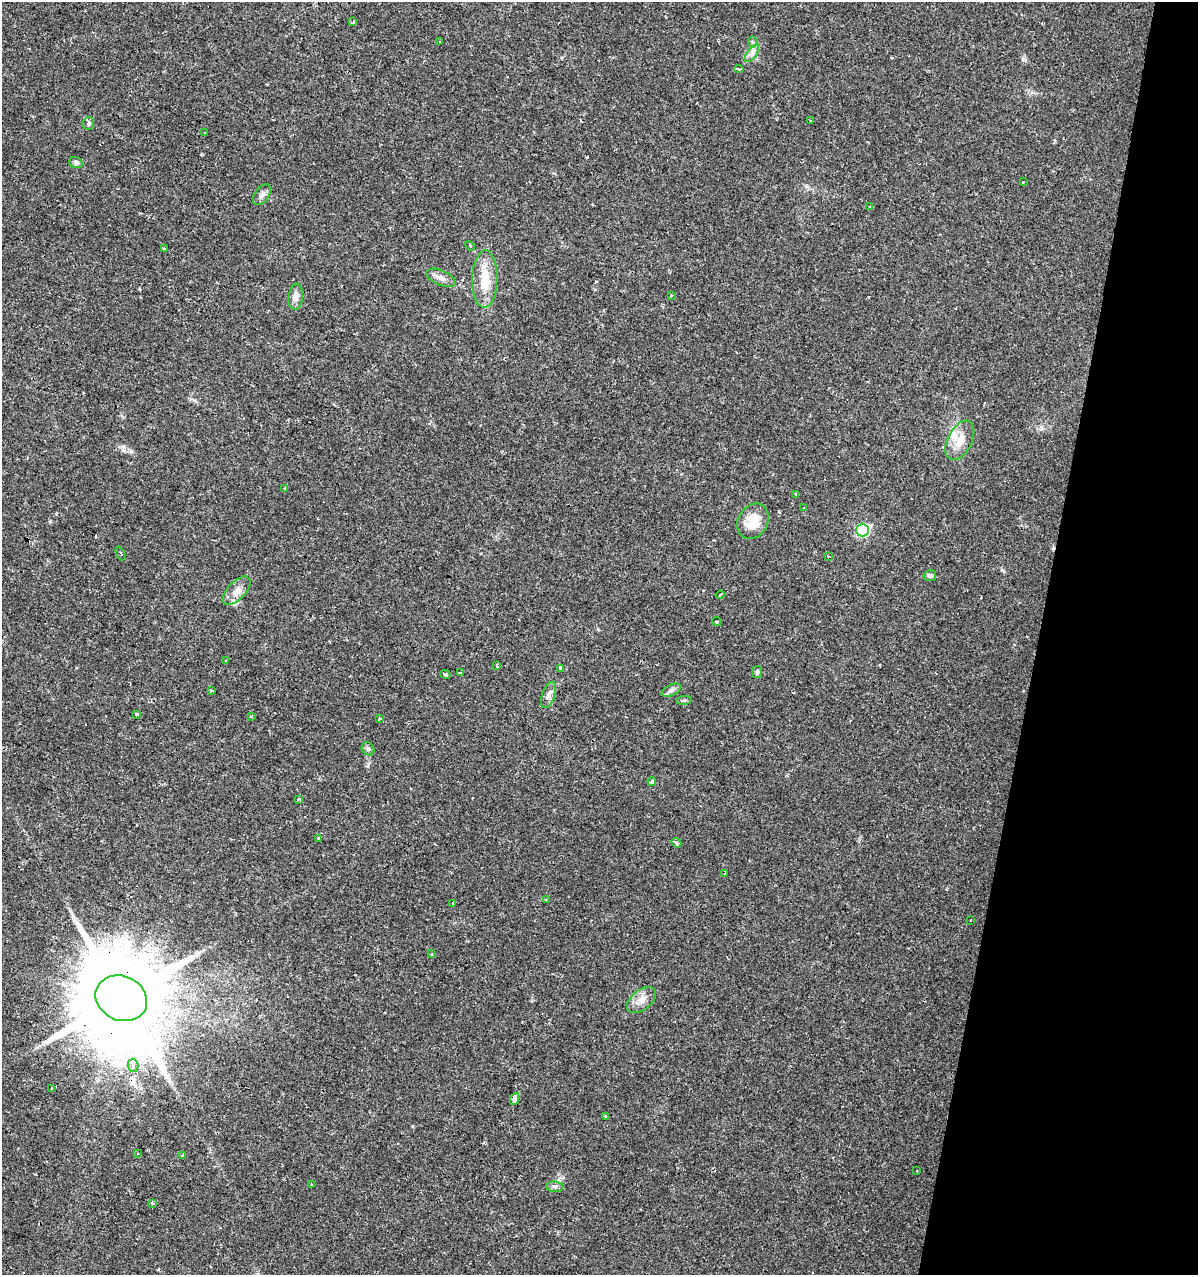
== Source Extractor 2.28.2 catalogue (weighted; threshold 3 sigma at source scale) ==
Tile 8 of 4 x 4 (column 4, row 2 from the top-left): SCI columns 3808-5003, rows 2552-3824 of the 5283 x 5098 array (HDU 1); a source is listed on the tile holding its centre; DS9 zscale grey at full resolution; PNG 1200 x 1277 px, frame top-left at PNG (2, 2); each listed source drawn as its Kron ellipse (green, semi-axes under 4 px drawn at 4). Shown black and unused: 13% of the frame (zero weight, under 2 of 3 exposures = <1% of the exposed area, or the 3 px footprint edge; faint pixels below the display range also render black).
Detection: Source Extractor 2.28.2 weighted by HDU 2 'WHT'; one run over the whole footprint, this tile lists its part. Background 0.0208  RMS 0.0036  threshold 0.016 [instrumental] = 3 sigma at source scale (4.5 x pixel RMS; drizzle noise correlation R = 1.50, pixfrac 1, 0.0396/0.0396 arcsec/px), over >= 5 px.
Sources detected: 87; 21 cosmic-ray / hot-pixel residue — neither listed nor drawn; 1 inside a brighter listed object's ellipse — not listed separately; the other 65 listed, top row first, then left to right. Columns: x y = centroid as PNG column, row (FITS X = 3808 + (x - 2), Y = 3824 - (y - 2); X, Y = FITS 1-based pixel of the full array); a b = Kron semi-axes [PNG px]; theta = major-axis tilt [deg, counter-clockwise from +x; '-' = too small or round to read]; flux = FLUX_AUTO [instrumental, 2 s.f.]
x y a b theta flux
353 22 3 3 - 0.9
440 41 3 3 - 0.55
753 42 6 4 -88 0.59
752 53 10 5 54 1.4
739 69 5 2 - 1.6
810 120 3 2 - 0.27
88 123 6 5 - 0.8
205 133 3 2 - 0.43
76 162 6 5 - 0.91
1023 181 3 3 - 1.5
262 195 12 7 56 1.4
870 207 4 3 - 0.58
470 246 6 3 -47 0.46
164 248 3 3 - 1.5
441 278 16 7 -23 2.2
485 279 29 12 88 8.8
672 295 3 3 - 0.37
296 297 13 7 85 2
960 440 21 12 63 5
285 489 3 3 - 1.8
796 494 3 3 - 1.1
804 508 4 3 - 1.2
753 521 18 15 61 7.9
862 530 6 6 - 40
120 553 7 2 -66 0.59
828 556 3 3 - 2.3
930 576 6 5 - 0.95
237 591 18 9 46 3.1
720 595 4 3 - 0.37
717 621 5 2 - 0.42
226 660 2 2 - 0.31
497 666 4 3 - 0.8
561 668 4 3 - 1.6
757 672 6 5 - 0.8
460 673 4 3 - 0.95
445 674 5 4 - 0.65
211 690 3 3 - 0.76
671 690 10 5 25 1.1
548 695 14 6 69 1.8
684 700 8 3 8 0.49
137 714 3 3 - 3.1
251 717 4 3 - 0.5
379 719 4 3 - 0.79
368 749 7 6 - 0.82
652 782 4 4 - 1.5
299 799 4 4 - 0.43
318 839 3 3 - 0.91
676 843 5 3 - 0.79
725 873 3 3 - 0.28
546 900 3 3 - 0.45
453 903 3 3 - 1.1
970 921 3 3 - 1.1
432 954 3 3 - 0.53
121 998 26 22 -24 7000
641 1000 17 10 38 3.1
133 1065 6 5 - 1.1
52 1089 3 3 - 0.99
515 1099 6 4 67 6.7
605 1116 3 2 - 0.38
138 1154 4 2 - 0.26
182 1155 3 3 - 2.1
917 1171 4 2 - 0.33
311 1184 3 3 - 0.88
555 1187 8 5 -5 0.88
153 1203 4 3 - 0.63
Overlapping masked pixels (flux is a lower limit): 3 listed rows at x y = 237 591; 121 998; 515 1099
Unlisted compact peaks at least as high as the median listed source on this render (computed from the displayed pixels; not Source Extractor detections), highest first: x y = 124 447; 56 514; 1023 58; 50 521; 806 186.